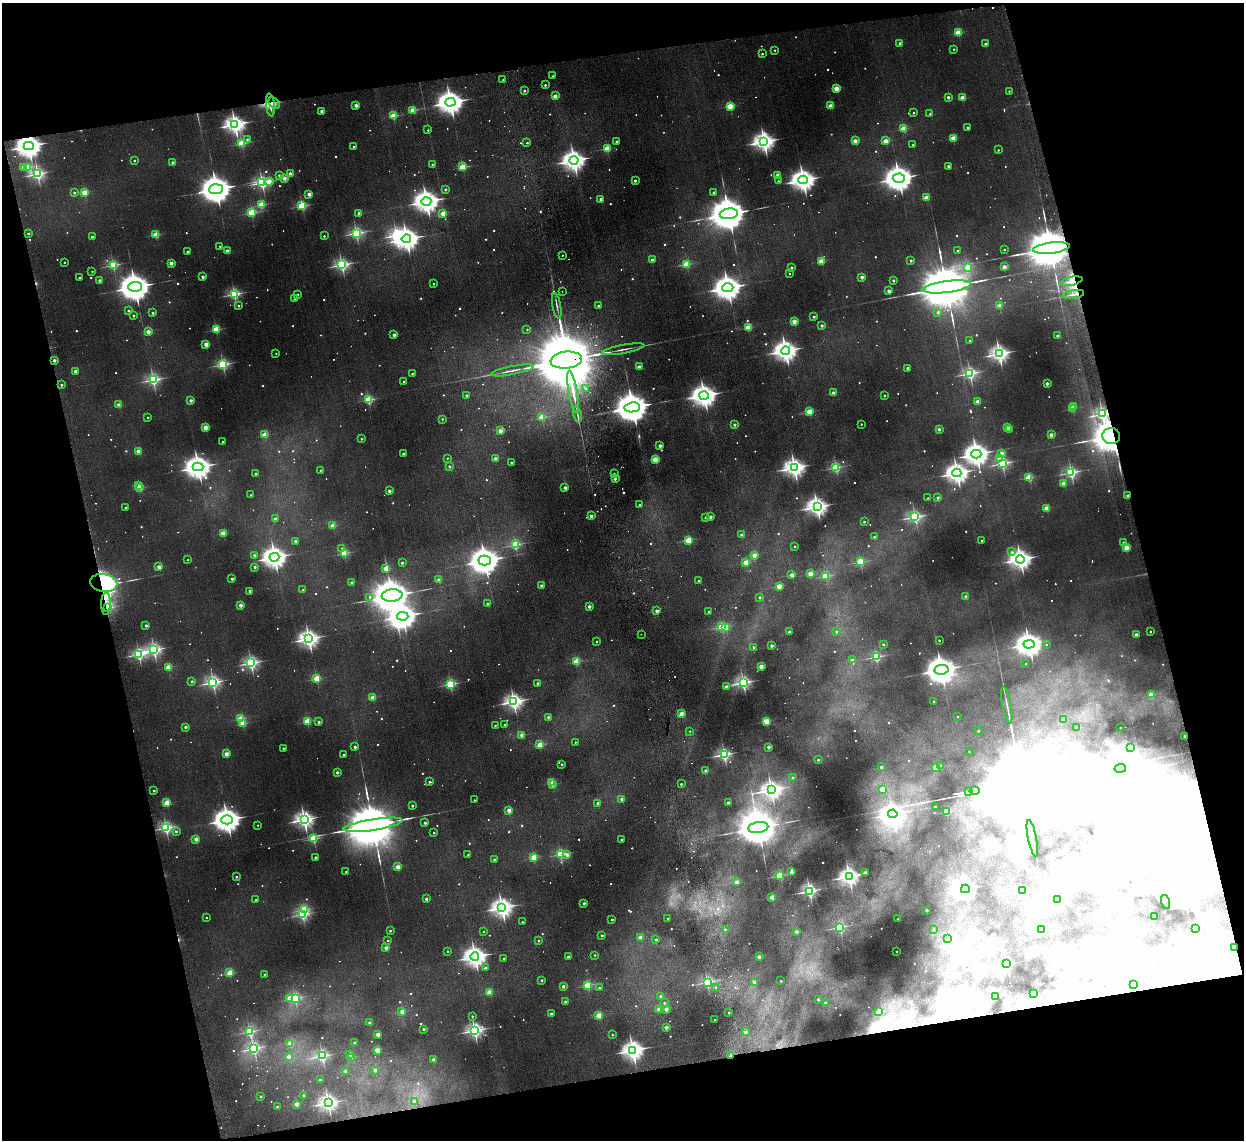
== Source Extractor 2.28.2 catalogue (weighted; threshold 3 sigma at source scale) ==
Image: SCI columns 53-5020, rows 154-4702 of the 5072 x 4970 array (HDU 1 of 3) = the unmasked area's bounding box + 8 px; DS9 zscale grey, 4 x 4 block average (1 PNG px = mean of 4 x 4 image px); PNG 1246 x 1142 px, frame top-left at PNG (2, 3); each listed source drawn as its Kron ellipse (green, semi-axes under 4 px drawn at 4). Shown black and unused: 27% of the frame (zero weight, under 2 of 3 exposures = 3% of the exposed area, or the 3 px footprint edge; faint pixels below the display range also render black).
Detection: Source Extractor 2.28.2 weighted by HDU 2 'WHT'. Background 0.0701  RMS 0.01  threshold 0.0462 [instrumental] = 3 sigma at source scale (4.5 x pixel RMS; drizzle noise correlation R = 1.50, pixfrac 1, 0.05/0.05 arcsec/px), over >= 5 px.
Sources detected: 1318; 146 too faint to see at this stretch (4 x 4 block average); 86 inside a brighter object's white glare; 11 cosmic-ray / hot-pixel residue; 14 long thin detections or spike segments (spike, bleed or trail) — neither listed nor drawn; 10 coinciding with a brighter row at this scale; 2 inside a brighter listed object's ellipse — not listed separately; of the other 1049, all 500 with FLUX_AUTO >= 13.7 (the completeness limit of this list) listed and drawn (549 fainter detections not listed), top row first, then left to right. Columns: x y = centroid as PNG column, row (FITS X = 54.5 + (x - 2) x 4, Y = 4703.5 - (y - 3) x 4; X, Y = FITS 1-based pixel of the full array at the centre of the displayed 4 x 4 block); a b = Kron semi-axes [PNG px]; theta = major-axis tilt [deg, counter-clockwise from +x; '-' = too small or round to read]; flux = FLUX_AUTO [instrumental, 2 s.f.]
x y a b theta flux
958 32 2 2 - 480
900 43 2 2 - 66
985 44 2 2 - 43
954 49 2 2 - 22
775 50 2 2 - 18
762 54 2 2 - 27
553 76 2 2 - 23
503 80 2 2 - 19
545 85 2 2 - 35
836 88 2 2 - 300
524 91 2 2 - 35
1009 91 2 2 - 15
555 96 2 2 - 150
948 97 2 2 - 67
963 98 2 2 - 240
450 102 5 4 - 11000
274 103 6 4 -51 33
270 105 11 4 -83 56
356 105 2 2 - 120
730 106 2 2 - 470
831 106 2 2 - 290
413 110 2 2 - 360
322 111 2 2 - 120
914 113 2 2 - 22
930 114 2 2 - 15
393 116 2 2 - 480
235 124 4 3 - 5300
967 127 2 2 - 37
904 129 2 2 - 430
428 130 2 2 - 15
953 138 2 2 - 280
247 139 2 2 - 23
616 141 2 2 - 21
855 141 2 2 - 220
886 141 2 2 - 320
764 142 4 3 - 5800
241 143 2 2 - 690
527 143 2 2 - 25
913 145 2 2 - 24
29 146 5 4 - 10000
353 146 2 2 - 19
607 148 2 2 - 500
998 150 2 2 - 16
574 160 4 4 - 7100
134 161 2 2 - 14
173 163 2 2 - 110
432 164 2 2 - 23
948 166 2 2 - 62
23 167 2 2 - 120
28 167 2 2 - 410
462 167 2 2 - 550
290 173 2 2 - 78
37 174 2 2 - 2100
279 175 2 2 - 37
778 175 2 2 - 200
284 178 2 2 - 130
899 178 6 4 3 13000
635 180 2 2 - 47
803 180 5 4 - 8200
269 181 3 2 - 98
778 181 2 2 - 17
262 182 2 2 - 2200
216 189 7 5 5 19000
445 189 2 2 - 49
74 192 2 2 - 35
84 192 2 2 - 360
714 192 2 2 - 36
309 194 2 2 - 140
926 198 2 2 - 240
601 199 2 2 - 70
426 201 5 4 - 10000
261 205 2 2 - 560
302 206 2 2 - 880
252 213 2 2 - 820
359 213 2 2 - 130
443 213 2 2 - 260
729 214 9 5 7 39000
28 233 2 2 - 25
356 233 2 2 - 1600
156 235 2 2 - 440
324 236 2 2 - 23
92 237 2 2 - 42
406 239 4 4 - 8200
220 246 2 2 - 14
1051 248 18 5 7 83000
1004 250 2 2 - 19
227 251 2 2 - 130
957 251 2 2 - 15
188 252 2 2 - 45
562 255 2 2 - 15
652 260 2 2 - 97
911 260 2 2 - 50
821 261 2 2 - 340
64 262 2 2 - 15
171 263 2 2 - 150
687 264 2 2 - 550
113 265 2 2 - 1000
342 265 2 2 - 2100
792 267 2 2 - 51
968 267 2 2 - 380
1004 267 2 2 - 160
92 271 2 2 - 16
789 273 2 2 - 15
203 277 2 2 - 74
862 277 2 2 - 100
79 278 2 2 - 18
100 280 2 2 - 75
893 280 2 2 - 44
1072 281 11 2 11 36
433 284 2 2 - 22
135 287 7 5 3 20000
947 287 24 6 7 120000
728 288 5 4 - 12000
562 291 2 2 - 63
889 291 2 2 - 110
234 294 2 2 - 1600
1073 294 11 2 9 25
297 295 2 2 - 32
294 299 2 2 - 19
239 306 2 2 - 22
557 306 13 2 -80 22
598 306 2 2 - 20
1000 306 2 2 - 200
128 310 2 2 - 28
938 312 2 2 - 38
153 313 2 2 - 43
133 316 2 2 - 27
814 317 2 2 - 48
794 321 2 2 - 210
822 325 2 2 - 60
748 328 2 2 - 400
216 329 2 2 - 600
527 329 2 2 - 16
148 332 2 2 - 190
394 335 2 2 - 91
1057 335 2 2 - 30
970 340 2 2 - 18
206 344 2 2 - 220
623 349 21 2 11 31
785 351 4 4 - 7300
276 353 2 2 - 14
999 354 3 3 - 4100
54 360 2 2 - 90
566 360 16 8 7 130000
223 364 2 2 - 1500
639 367 2 2 - 130
908 368 2 2 - 54
512 370 22 2 11 35
75 371 2 2 - 68
970 373 2 2 - 2000
412 374 2 2 - 16
153 380 2 2 - 1800
404 382 2 2 - 21
1047 383 2 2 - 90
61 385 2 2 - 33
586 388 2 2 - 47
573 392 22 2 -79 80
833 393 2 2 - 110
466 395 2 2 - 42
884 395 2 2 - 19
704 396 5 4 - 9000
191 400 2 2 - 88
368 400 2 2 - 830
977 402 2 2 - 200
119 405 2 2 - 230
632 407 8 5 6 29000
1074 407 2 2 - 48
1072 409 2 2 - 380
809 412 2 2 - 410
1102 414 2 2 - 2500
577 415 8 2 -79 15
148 417 2 2 - 28
542 417 2 2 - 400
442 419 2 2 - 22
861 424 2 2 - 16
734 425 2 2 - 55
205 427 2 2 - 270
1008 428 2 2 - 160
939 429 2 2 - 77
1010 429 2 2 - 32
500 431 2 2 - 160
265 435 2 2 - 320
1051 435 2 2 - 120
1111 436 9 8 - 12000
361 439 2 2 - 21
223 441 2 2 - 15
660 446 2 2 - 86
138 451 2 2 - 150
403 453 2 2 - 31
1002 453 2 2 - 90
976 454 5 4 - 8500
447 458 2 2 - 14
495 459 2 2 - 110
655 459 2 2 - 380
999 459 2 2 - 84
511 463 2 2 - 47
1002 463 2 2 - 1600
449 466 2 2 - 27
198 467 5 4 - 9800
836 467 2 2 - 1000
794 468 4 3 - 5300
320 470 2 2 - 19
1071 472 2 2 - 1700
255 473 2 2 - 24
957 473 4 3 - 6500
614 474 2 2 - 30
1029 477 2 2 - 690
615 479 2 2 - 46
1064 484 2 2 - 240
139 486 2 2 - 14
139 488 2 2 - 440
565 488 2 2 - 75
389 491 2 2 - 87
251 495 2 2 - 21
1128 496 2 2 - 64
928 498 2 2 - 21
938 498 2 2 - 39
639 505 2 2 - 26
817 507 3 3 - 4900
125 508 2 2 - 17
1047 508 2 2 - 340
591 516 2 2 - 99
710 517 2 2 - 73
915 517 2 2 - 1800
705 518 2 2 - 26
275 519 2 2 - 66
864 522 2 2 - 26
333 526 2 2 - 300
223 533 2 2 - 270
742 535 2 2 - 140
874 537 2 2 - 32
688 540 2 2 - 490
982 540 2 2 - 29
295 541 2 2 - 53
1123 543 2 2 - 35
515 545 2 2 - 960
795 546 2 2 - 19
1126 548 2 2 - 290
342 549 2 2 - 26
1012 552 2 2 - 14
344 553 2 2 - 700
254 555 2 2 - 62
754 555 2 2 - 210
274 557 5 4 - 8000
1020 559 4 3 - 6400
188 560 2 2 - 15
485 561 6 5 - 15000
746 562 2 2 - 300
860 562 2 2 - 700
402 563 2 2 - 41
159 567 2 2 - 180
255 567 2 2 - 53
386 569 2 2 - 210
810 574 2 2 - 260
792 575 2 2 - 180
825 576 2 2 - 520
232 579 2 2 - 58
439 580 2 2 - 200
698 581 2 2 - 15
104 583 14 8 -10 2100
352 583 2 2 - 93
542 586 2 2 - 110
779 586 2 2 - 290
303 590 2 2 - 32
250 591 2 2 - 97
392 596 10 6 6 39000
965 596 2 2 - 55
370 597 2 2 - 32
760 597 2 2 - 30
106 604 11 4 89 440
487 604 2 2 - 19
241 605 2 2 - 120
589 606 2 2 - 96
107 608 3 2 - 560
657 611 2 2 - 87
709 611 2 2 - 30
403 616 5 4 - 12000
146 625 2 2 - 51
722 627 2 2 - 540
725 627 2 2 - 280
789 632 2 2 - 55
836 632 2 2 - 27
1150 632 2 2 - 22
641 634 2 2 - 14
1136 634 2 2 - 68
309 639 4 3 - 4700
939 640 2 2 - 25
596 641 2 2 - 21
883 644 2 2 - 29
1029 644 5 4 - 10000
1046 644 2 2 - 18
771 645 2 2 - 83
753 647 2 2 - 26
154 650 3 2 - 2400
139 654 2 2 - 1700
876 657 2 2 - 1000
852 660 2 2 - 65
576 662 2 2 - 520
251 663 3 2 - 2300
1026 664 2 2 - 24
761 666 2 2 - 210
168 667 2 2 - 380
941 670 7 5 7 19000
317 679 2 2 - 560
192 681 2 2 - 42
213 682 3 2 - 2300
538 683 2 2 - 69
743 683 3 2 - 2400
450 684 2 2 - 1200
726 687 2 2 - 160
1151 695 2 2 - 260
373 697 2 2 - 190
934 701 2 2 - 24
513 702 3 3 - 3600
1007 705 19 2 -79 28
681 713 2 2 - 190
958 716 2 2 - 15
548 717 2 2 - 43
241 718 2 2 - 370
1064 720 2 2 - 14
307 721 2 2 - 480
766 721 2 2 - 400
319 722 2 2 - 45
243 723 2 2 - 370
505 724 2 2 - 22
495 725 2 2 - 17
185 727 2 2 - 61
1076 727 2 2 - 22
1120 728 2 2 - 22
690 731 2 2 - 17
978 731 2 2 - 24
522 735 2 2 - 150
1184 736 2 2 - 40
575 742 2 2 - 15
540 745 2 2 - 350
355 747 2 2 - 58
769 747 2 2 - 110
1130 747 2 2 - 17
283 748 2 2 - 28
969 751 2 2 - 14
226 754 2 2 - 200
724 754 2 2 - 1800
344 755 2 2 - 19
818 760 2 2 - 31
562 764 2 2 - 28
940 766 2 2 - 19
881 767 2 2 - 61
935 768 2 2 - 180
1120 768 6 2 9 5500
706 771 2 2 - 130
337 772 2 2 - 65
793 777 2 2 - 18
429 782 2 2 - 30
552 782 2 2 - 110
552 784 2 2 - 180
681 784 2 2 - 37
882 789 2 2 - 240
771 790 4 3 - 4900
154 791 2 2 - 30
974 791 5 2 - 6200
968 792 4 2 - 5100
621 799 2 2 - 53
474 800 2 2 - 15
167 803 2 2 - 380
598 803 2 2 - 50
728 803 2 2 - 120
412 806 2 2 - 41
935 806 2 2 - 46
509 810 2 2 - 220
946 812 2 2 - 470
893 814 5 4 - 6800
227 820 5 4 - 11000
304 820 3 3 - 4100
425 823 2 2 - 60
258 825 2 2 - 16
373 825 30 5 9 130000
166 828 2 2 - 1800
758 828 10 5 8 38000
176 831 2 2 - 28
434 833 2 2 - 21
313 838 2 2 - 820
1032 838 18 2 -79 38
196 839 2 2 - 180
621 839 2 2 - 21
560 854 2 2 - 1100
468 855 2 2 - 21
567 855 2 2 - 53
316 857 2 2 - 75
534 857 2 2 - 430
494 859 2 2 - 37
398 867 2 2 - 260
346 872 2 2 - 20
792 872 2 2 - 120
865 873 2 2 - 130
780 876 2 2 - 750
849 876 3 3 - 4500
236 877 2 2 - 27
737 882 2 2 - 130
965 889 4 3 - 6000
809 891 2 2 - 2200
1022 891 2 2 - 440
772 897 2 2 - 230
426 899 2 2 - 68
1057 899 2 2 - 47
256 900 2 2 - 19
1165 902 7 4 -73 32
584 903 2 2 - 54
502 908 4 3 - 5600
304 909 2 2 - 710
927 910 2 2 - 64
302 914 2 2 - 1400
1155 916 2 2 - 25
206 918 2 2 - 17
668 918 2 2 - 20
612 919 2 2 - 29
898 919 2 2 - 26
522 922 2 2 - 23
840 927 2 2 - 1300
725 929 2 2 - 16
933 929 2 2 - 15
1042 929 2 2 - 66
1196 929 2 2 - 470
390 931 2 2 - 33
483 932 2 2 - 18
796 932 2 2 - 110
602 935 2 2 - 36
640 937 2 2 - 150
656 939 2 2 - 45
948 939 2 2 - 19
388 940 2 2 - 20
538 941 2 2 - 17
1235 947 2 2 - 310
386 948 2 2 - 130
448 951 2 2 - 20
896 951 2 2 - 15
595 955 2 2 - 23
475 957 4 4 - 6600
568 957 2 2 - 56
759 957 2 2 - 150
504 959 2 2 - 40
1007 964 2 2 - 1600
486 968 2 2 - 33
229 973 2 2 - 400
264 974 2 2 - 14
542 980 2 2 - 36
781 981 2 2 - 26
707 982 2 2 - 1400
755 982 2 2 - 41
587 985 2 2 - 670
1134 985 2 2 - 28
563 986 2 2 - 85
599 988 2 2 - 55
716 988 2 2 - 41
489 992 2 2 - 350
1034 994 2 2 - 270
661 996 2 2 - 79
996 997 2 2 - 57
290 998 2 2 - 250
295 998 2 2 - 970
818 999 2 2 - 48
565 1002 2 2 - 58
825 1002 2 2 - 25
664 1003 2 2 - 37
659 1009 2 2 - 110
666 1009 2 2 - 140
879 1011 2 2 - 230
402 1012 2 2 - 170
729 1013 2 2 - 32
551 1014 2 2 - 92
599 1015 2 2 - 300
472 1016 2 2 - 19
714 1020 2 2 - 23
369 1023 2 2 - 63
666 1027 2 2 - 120
424 1029 2 2 - 58
474 1030 3 2 - 3100
249 1032 2 2 - 1000
746 1032 2 2 - 71
378 1035 2 2 - 210
612 1035 2 2 - 16
355 1043 2 2 - 61
290 1044 2 2 - 170
254 1048 2 2 - 1500
377 1050 2 2 - 260
633 1050 4 3 - 5700
350 1054 2 2 - 120
322 1056 2 2 - 1700
730 1056 4 2 - 14
288 1057 2 2 - 98
351 1057 2 2 - 72
433 1059 2 2 - 81
375 1070 2 2 - 63
346 1071 2 2 - 140
320 1080 2 2 - 72
304 1095 2 2 - 54
261 1096 2 2 - 30
414 1101 2 2 - 47
328 1103 3 3 - 3600
296 1104 2 2 - 190
277 1107 2 2 - 49
Overlapping masked pixels (flux is a lower limit): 15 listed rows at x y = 274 103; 270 105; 29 146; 1051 248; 1072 281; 566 360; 1102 414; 1111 436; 1128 496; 104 583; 106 604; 107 608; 1184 736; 1235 947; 730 1056
Diffuse or blended objects may show on this block-average render without a row.